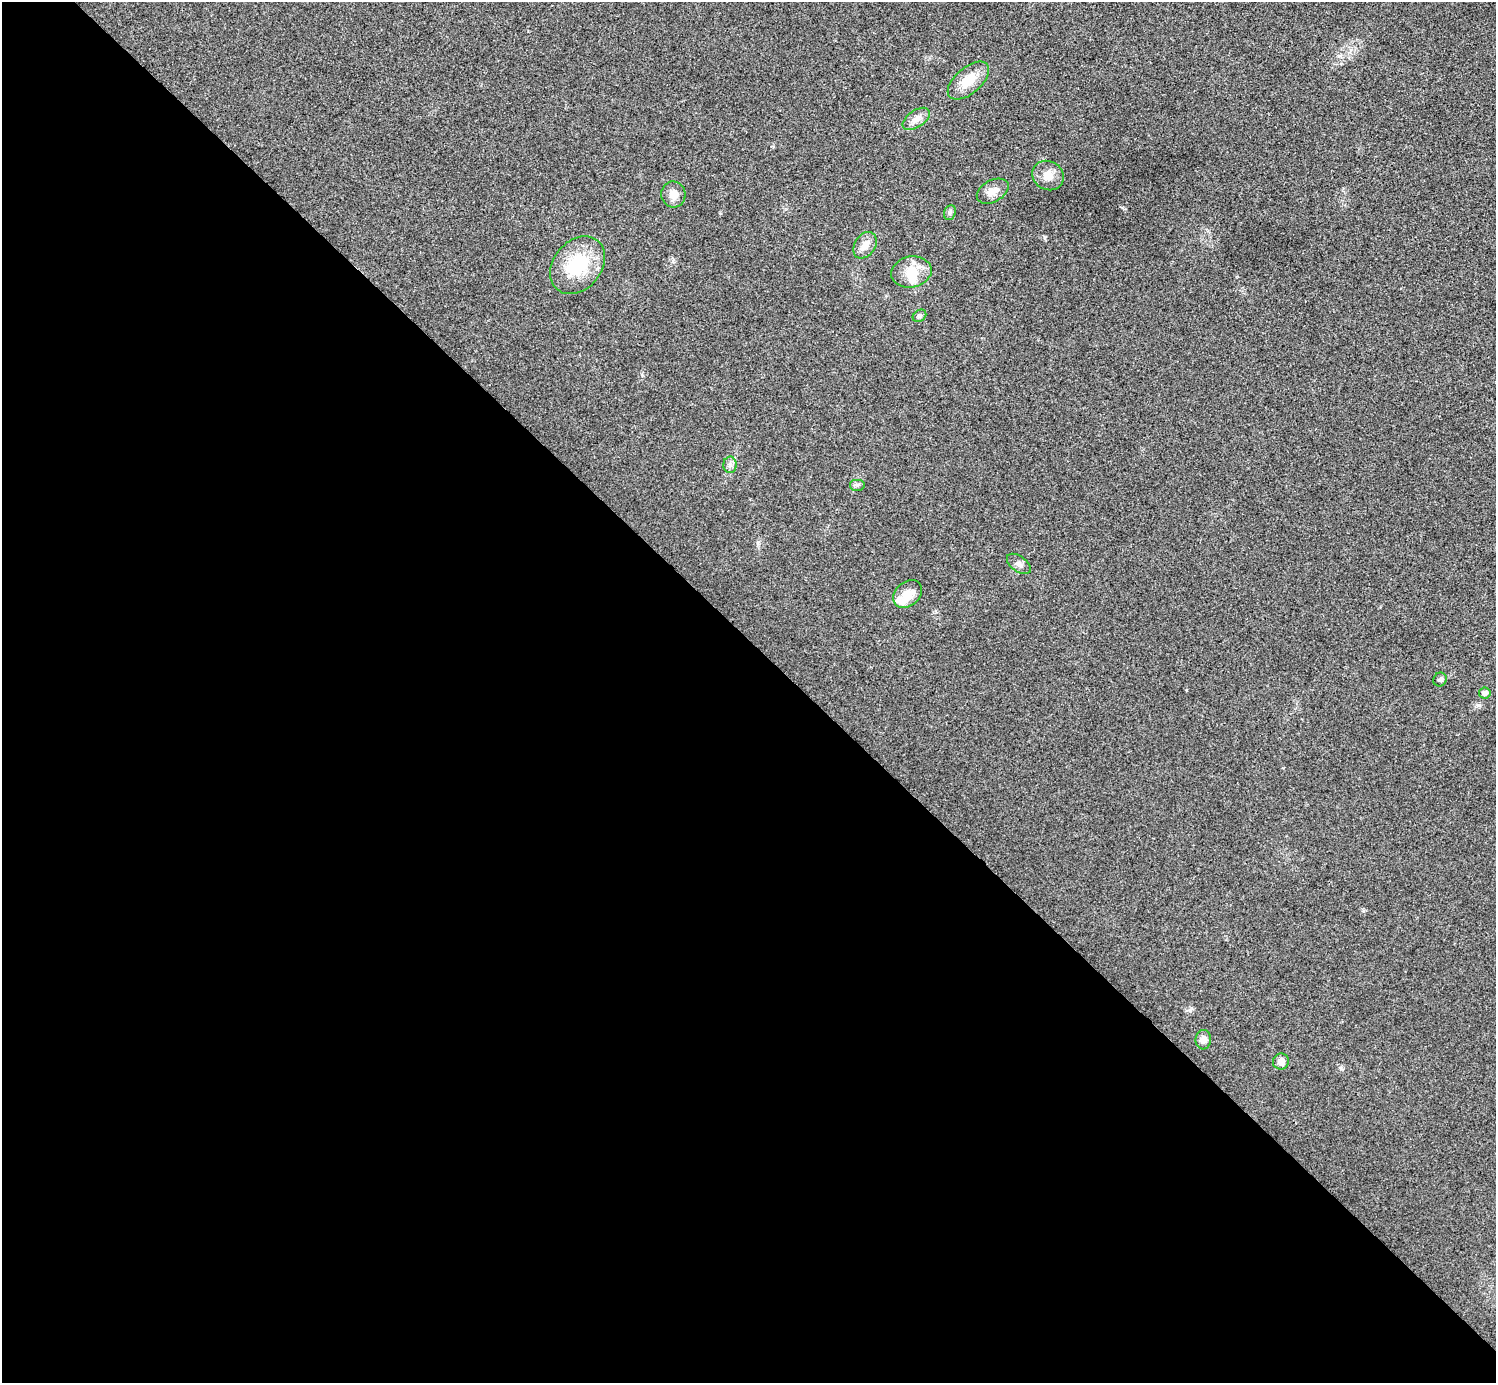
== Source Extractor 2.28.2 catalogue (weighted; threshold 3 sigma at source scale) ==
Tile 9 of 4 x 4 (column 1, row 3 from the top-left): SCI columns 4-1497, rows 1541-2921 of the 5985 x 5985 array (HDU 1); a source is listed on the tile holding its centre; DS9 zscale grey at full resolution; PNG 1498 x 1385 px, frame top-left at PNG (2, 2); each listed source drawn as its Kron ellipse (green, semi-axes under 4 px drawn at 4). Shown black and unused: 54% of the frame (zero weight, under 3 of 4 exposures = <1% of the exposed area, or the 3 px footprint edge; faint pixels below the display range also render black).
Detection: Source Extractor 2.28.2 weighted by HDU 2 'WHT'; one run over the whole footprint, this tile lists its part. Background 0.022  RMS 0.0054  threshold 0.0242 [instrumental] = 3 sigma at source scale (4.5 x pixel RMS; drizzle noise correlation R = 1.50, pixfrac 1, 0.05/0.05 arcsec/px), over >= 5 px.
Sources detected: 21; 1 inside a brighter object's white glare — neither listed nor drawn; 2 inside a brighter listed object's ellipse — not listed separately; the other 18 listed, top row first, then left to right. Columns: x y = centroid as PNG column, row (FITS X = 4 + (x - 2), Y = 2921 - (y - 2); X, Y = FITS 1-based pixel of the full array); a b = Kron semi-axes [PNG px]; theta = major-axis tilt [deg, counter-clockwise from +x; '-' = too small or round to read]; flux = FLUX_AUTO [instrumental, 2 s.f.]
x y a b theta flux
968 81 25 13 41 12
916 119 15 8 35 4.2
1048 176 16 14 -32 6.1
993 191 17 11 29 5
673 194 13 12 - 5
950 213 7 5 69 1.2
865 245 14 10 57 4.7
578 265 32 24 50 29
911 272 20 15 11 9.6
919 316 7 5 36 1.2
730 465 8 6 89 1.9
857 485 8 6 0 1.3
1019 564 14 7 -37 2.6
908 594 16 12 39 7.8
1440 680 7 6 - 1.1
1485 693 6 5 - 2.1
1203 1040 10 8 85 3.1
1281 1062 8 8 - 3.7
Unlisted compact peaks at least as high as the median listed source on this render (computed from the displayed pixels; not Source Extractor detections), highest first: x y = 1341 1068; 1045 237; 1190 1010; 673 261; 1363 911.